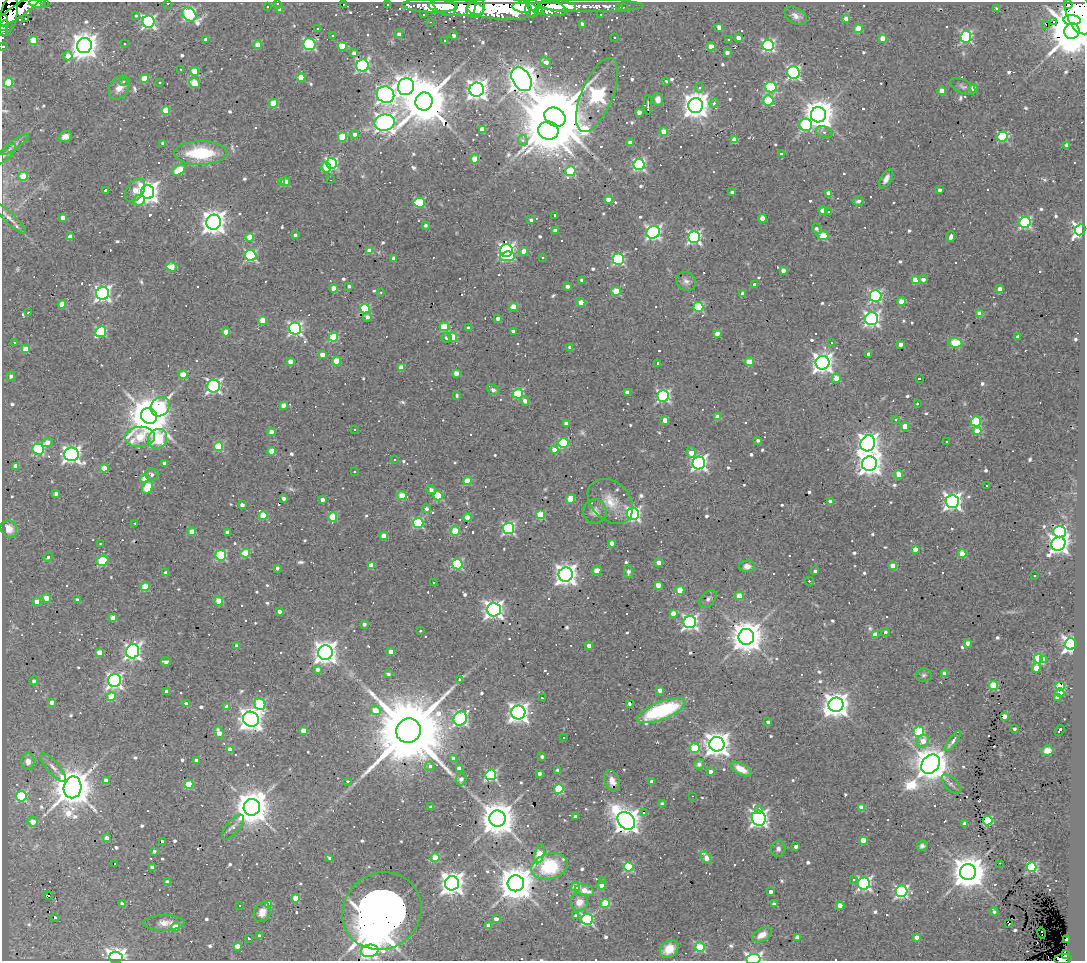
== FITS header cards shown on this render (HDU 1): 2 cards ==
NAXIS1  =                 1083
NAXIS2  =                  959

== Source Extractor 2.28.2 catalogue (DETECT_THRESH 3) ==
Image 1083 x 959 px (HDU 1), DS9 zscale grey, 1 PNG px = 1 image px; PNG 1087 x 963 px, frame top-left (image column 1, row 959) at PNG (2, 2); each listed source drawn as its Kron ellipse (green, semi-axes under 4 px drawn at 4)
Background 1.73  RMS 0.096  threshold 0.287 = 3 sigma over >= 5 px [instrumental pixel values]
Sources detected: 912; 1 with non-positive FLUX_AUTO (blend fragments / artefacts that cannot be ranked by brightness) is neither listed nor drawn; of the other 911, the 500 brightest by FLUX_AUTO listed and drawn (411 fainter detections omitted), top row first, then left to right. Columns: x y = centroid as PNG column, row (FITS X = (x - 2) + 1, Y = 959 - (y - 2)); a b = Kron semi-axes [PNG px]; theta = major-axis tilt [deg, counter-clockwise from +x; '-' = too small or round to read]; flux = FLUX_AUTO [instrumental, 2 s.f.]
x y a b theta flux
45 2 3 2 - 39
37 3 8 4 -6 670
168 3 3 2 - 39
278 3 3 3 - 36
343 4 3 2 - 32
388 4 3 3 - 68
1068 5 4 4 - 1500
430 6 28 6 -2 3000
445 6 13 8 -35 2300
558 6 18 5 -6 2100
590 6 53 6 0 1400
267 7 3 3 - 21
546 7 21 8 -12 3400
620 7 3 2 - 18
623 7 3 2 - 26
456 8 28 8 -5 5500
476 8 10 8 51 3300
522 8 9 5 -8 7600
996 8 3 2 - 300
471 9 7 4 74 1400
502 9 35 11 -2 13000
532 9 9 6 84 2200
280 10 4 3 - 47
538 11 4 4 - 690
17 12 28 6 33 3700
1079 13 22 12 -71 8400
189 14 8 6 -44 880
423 14 3 3 - 24
136 15 3 3 - 40
601 15 3 3 - 18
8 16 21 8 76 3200
796 16 12 8 -29 41
26 18 3 3 - 520
846 19 4 4 - 47
1072 20 8 5 -4 3600
3 21 6 3 -85 670
1054 21 3 3 - 3000
148 22 6 6 - 1500
431 22 3 2 - 29
582 24 4 4 - 28
1046 25 3 2 - 50
4 26 6 3 50 500
719 27 4 4 - 54
317 28 3 3 - 38
858 29 4 4 - 150
3 31 5 4 - 210
1072 31 8 7 - 37000
399 34 4 4 - 24
453 35 4 3 - 20
333 36 3 3 - 18
614 37 3 3 - 49
966 37 6 5 - 930
738 38 4 4 - 52
882 38 4 4 - 94
206 39 4 3 - 24
729 39 3 3 - 87
33 40 5 4 - 210
445 40 3 3 - 48
124 44 3 3 - 33
309 44 6 6 - 850
258 45 4 4 - 130
768 45 6 5 - 1000
3 46 3 3 - 44
84 46 8 7 - 8500
342 46 4 4 - 150
711 46 4 4 - 130
354 53 4 4 - 36
727 53 4 3 - 25
68 56 5 4 - 63
546 62 5 4 - 76
362 65 6 6 - 1200
181 69 3 3 - 28
194 71 4 4 - 220
793 72 6 6 - 1200
301 77 4 4 - 150
144 78 4 4 - 140
521 79 13 9 -59 13000
123 81 3 3 - 26
666 81 3 3 - 18
159 82 3 3 - 40
8 83 5 4 - 370
194 83 6 4 -22 190
963 86 14 6 -23 28
406 87 8 8 - 4600
770 87 6 5 - 480
119 88 13 9 57 65
699 88 5 4 - 22
973 88 4 4 - 130
477 90 7 7 - 4700
942 91 4 4 - 100
385 95 9 8 - 3100
597 95 39 15 68 2300
658 99 6 5 - 47
768 100 5 5 - 410
424 101 9 8 - 49000
274 103 4 4 - 220
714 103 5 4 - 18
648 105 10 3 -90 34
696 106 7 7 - 8100
166 110 4 4 - 230
639 112 4 4 - 47
819 115 7 7 - 11000
555 117 11 9 -30 84000
385 123 10 8 10 4500
806 125 6 6 - 600
482 129 4 4 - 100
548 130 10 9 - 29000
664 131 4 4 - 150
824 132 8 5 -21 25
355 134 4 4 - 32
1002 136 5 5 - 540
65 137 6 5 - 35
342 137 5 4 - 290
734 139 4 4 - 73
523 140 5 5 - 25
163 143 3 3 - 29
630 143 4 4 - 68
15 144 17 4 36 28
1067 145 4 4 - 39
200 153 26 12 1 410
5 154 14 5 44 23
781 154 3 3 - 28
475 159 4 4 - 160
331 163 5 5 - 920
639 165 5 5 - 1000
326 167 5 5 - 160
179 170 7 4 33 220
570 171 5 5 - 430
23 176 5 4 - 200
886 179 10 5 62 34
330 180 3 2 - 33
285 182 4 4 - 160
281 183 4 3 - 52
105 190 4 3 - 90
135 190 13 8 56 89
940 190 3 3 - 21
148 192 7 6 - 5400
732 192 4 3 - 23
829 193 4 4 - 99
139 200 6 5 - 150
609 200 4 4 - 120
858 201 5 4 - 20
419 202 6 5 - 400
823 210 4 4 - 84
829 212 3 3 - 750
555 215 3 3 - 23
10 218 22 5 -44 42
63 218 4 4 - 57
762 218 4 4 - 96
531 220 3 3 - 21
214 222 7 7 - 6900
1025 222 6 5 - 1000
426 225 4 3 - 19
816 229 5 4 - 21
1080 230 6 5 - 2500
555 231 4 4 - 54
653 232 7 6 - 1800
295 235 4 3 - 19
823 236 5 4 - 230
70 237 4 4 - 67
250 237 4 4 - 140
694 237 6 6 - 1600
951 237 5 3 - 40
369 251 4 4 - 70
506 251 6 6 - 1900
524 251 4 4 - 79
251 255 6 5 - 820
507 256 8 5 5 440
393 258 4 4 - 23
542 258 3 3 - 140
618 259 5 5 - 900
171 267 5 4 - 180
783 270 4 4 - 44
923 279 4 4 - 31
582 280 4 3 - 23
915 280 4 4 - 110
686 281 10 9 - 32
754 284 3 3 - 19
349 286 4 3 - 18
567 286 4 3 - 24
334 288 4 4 - 83
1000 289 4 4 - 37
616 291 4 4 - 210
381 292 3 3 - 18
103 293 6 6 - 2500
743 294 4 3 - 46
875 296 6 6 - 1000
581 302 4 4 - 89
901 302 4 4 - 130
62 304 4 4 - 120
514 307 4 4 - 170
698 307 5 5 - 460
365 309 5 5 - 540
28 312 4 3 - 20
980 313 4 4 - 88
367 317 4 4 - 31
498 318 4 3 - 28
872 319 6 6 - 2000
263 320 4 4 - 170
444 327 5 4 - 280
469 328 4 3 - 33
295 329 6 6 - 1500
513 331 4 3 - 25
101 332 5 5 - 600
226 332 4 4 - 130
717 334 4 3 - 59
333 337 4 4 - 340
453 337 4 4 - 200
1018 337 4 3 - 38
446 338 5 5 - 20
14 342 3 3 - 34
831 343 3 3 - 76
955 343 7 4 -7 330
900 344 4 4 - 36
570 347 4 4 - 26
26 349 4 4 - 120
322 354 4 4 - 70
869 354 4 4 - 41
290 361 4 4 - 60
336 361 4 4 - 200
749 362 4 4 - 130
658 363 3 3 - 28
822 363 7 7 - 4300
401 368 4 4 - 110
456 373 4 4 - 85
183 375 4 4 - 190
11 376 5 4 - 21
836 378 5 4 - 120
919 378 3 3 - 26
214 386 6 6 - 1700
493 390 6 5 - 18
627 393 4 4 - 53
518 394 5 4 - 490
457 396 4 3 - 24
663 396 6 5 - 1300
525 401 5 4 - 33
917 404 3 3 - 61
283 405 4 4 - 38
160 407 10 8 46 580
149 416 8 7 - 27000
717 417 4 4 - 84
665 420 4 4 - 76
896 420 3 3 - 21
976 421 5 5 - 340
566 423 4 4 - 42
905 426 4 4 - 120
354 429 3 3 - 20
977 431 4 4 - 130
271 432 4 4 - 43
140 437 15 10 5 310
158 439 10 9 - 730
758 440 3 3 - 18
946 441 3 3 - 27
48 442 6 4 19 59
563 443 5 5 - 490
868 443 8 7 - 4500
219 447 4 4 - 350
38 449 6 5 - 600
554 450 4 4 - 68
272 451 4 4 - 130
691 452 5 4 - 81
72 454 7 7 - 2900
394 460 3 3 - 58
699 463 6 6 - 2200
165 464 4 3 - 33
870 464 7 7 - 6000
16 466 4 4 - 59
104 468 4 4 - 130
354 472 3 3 - 97
152 474 7 6 - 21
899 474 4 4 - 110
145 479 4 4 - 86
467 481 4 4 - 210
987 486 3 3 - 410
147 487 7 5 63 250
431 489 5 4 - 26
56 493 4 3 - 25
402 496 4 4 - 170
438 496 5 4 - 350
284 498 4 3 - 25
570 499 5 4 - 140
322 500 4 3 - 40
610 501 26 19 -44 150
831 501 4 4 - 92
952 501 7 6 - 2800
242 505 4 3 - 34
427 509 4 4 - 27
595 511 12 11 - 47
633 514 6 6 - 1500
263 515 4 4 - 200
540 515 4 4 - 270
333 517 4 4 - 270
467 517 4 4 - 140
135 523 3 3 - 19
418 523 5 5 - 630
9 529 9 7 -58 84
508 529 5 5 - 1100
455 531 4 4 - 240
192 532 4 4 - 120
227 532 4 3 - 27
1059 532 6 5 - 1200
384 536 4 4 - 150
612 543 4 4 - 55
100 544 3 2 - 32
1058 544 7 6 - 3700
915 549 4 4 - 78
245 553 5 4 - 310
962 554 4 4 - 190
221 555 5 5 - 630
48 557 5 4 - 25
102 561 6 5 - 430
659 562 4 4 - 64
457 564 5 5 - 600
371 565 4 4 - 140
747 566 7 6 - 40
893 566 4 4 - 88
277 568 4 3 - 21
597 570 5 4 - 57
815 571 4 4 - 20
628 572 6 4 -89 21
166 573 4 4 - 37
566 575 7 7 - 4700
1035 576 3 2 - 33
809 581 5 3 - 53
433 582 3 3 - 230
658 585 4 4 - 98
145 587 4 4 - 240
680 590 4 4 - 160
739 596 4 4 - 130
46 598 4 4 - 79
708 599 10 6 47 22
77 600 4 3 - 25
219 601 4 4 - 210
37 602 4 4 - 81
494 610 7 7 - 3100
279 611 3 3 - 29
673 613 4 4 - 72
113 618 4 4 - 71
690 622 6 6 - 1900
364 624 4 3 - 24
420 631 3 3 - 98
885 632 4 4 - 18
875 634 4 4 - 99
746 637 8 8 - 14000
967 643 4 3 - 36
1071 644 6 5 - 3100
237 646 4 4 - 31
589 646 4 4 - 46
133 651 7 6 - 2300
99 652 4 4 - 94
325 652 7 7 - 6000
391 652 4 4 - 67
1038 659 5 4 - 380
1043 659 4 4 - 64
166 662 5 3 - 31
1036 668 5 4 - 120
317 669 4 4 - 26
388 674 4 3 - 18
944 674 4 4 - 82
924 675 8 6 6 19
459 679 3 3 - 18
34 681 4 4 - 20
115 681 6 6 - 2100
993 685 4 4 - 340
1060 686 4 4 - 330
660 690 4 4 - 45
167 691 4 3 - 30
1060 693 4 4 - 160
111 697 4 4 - 240
1057 697 4 4 - 39
542 698 3 3 - 20
52 702 4 4 - 55
629 703 3 3 - 18
186 704 4 3 - 44
260 704 6 5 - 470
836 705 7 7 - 7400
227 707 4 3 - 68
375 710 5 5 - 120
661 711 26 9 21 690
518 712 7 7 - 4300
1004 716 4 4 - 73
251 719 8 7 - 6000
460 719 7 6 - 1300
768 722 4 3 - 26
1014 729 4 3 - 20
304 731 4 4 - 110
408 731 12 12 - 130000
1060 731 6 3 54 59
919 732 5 5 - 470
219 733 6 4 -65 67
564 737 3 3 - 21
923 741 6 6 - 76
953 741 12 4 53 46
717 744 7 7 - 7100
695 748 5 4 - 370
230 749 4 4 - 98
1047 751 6 5 - 49
542 757 4 3 - 18
453 759 4 4 - 43
196 760 4 3 - 18
28 761 8 6 -87 38
699 764 5 5 - 30
930 764 10 8 46 17000
430 766 5 4 - 50
53 767 18 6 -49 46
459 768 4 4 - 44
741 769 11 5 -27 91
558 770 4 4 - 40
710 771 3 3 - 26
539 773 3 3 - 23
491 775 5 5 - 870
461 779 6 5 - 36
106 780 4 4 - 38
348 781 3 3 - 96
612 781 11 7 -70 41
652 782 4 3 - 46
189 784 4 4 - 260
951 784 12 6 -46 25
73 787 11 9 79 24000
559 789 5 4 - 400
21 796 5 5 - 540
692 796 2 2 - 23
662 804 4 4 - 36
252 807 8 8 - 17000
431 807 3 3 - 20
861 807 4 4 - 110
759 809 3 2 - 35
644 813 3 3 - 300
575 816 4 3 - 20
759 818 8 7 - 2900
498 819 8 8 - 18000
626 821 10 8 -47 8000
988 821 5 4 - 450
33 822 5 5 - 66
965 824 4 4 - 44
233 827 15 6 50 32
106 838 4 4 - 37
863 840 4 4 - 140
162 842 3 3 - 22
796 846 4 3 - 29
922 846 5 4 - 18
778 849 8 7 - 25
154 851 3 3 - 19
540 854 9 4 76 210
330 858 4 3 - 23
435 858 4 4 - 230
706 858 7 4 -55 130
1000 863 3 2 - 61
114 864 3 3 - 220
550 866 18 13 14 460
152 867 4 4 - 26
629 867 5 4 - 490
1032 867 5 5 - 610
968 872 8 8 - 16000
853 880 3 3 - 53
603 881 4 4 - 27
167 882 4 4 - 40
452 883 7 7 - 6500
516 883 8 8 - 20000
864 884 6 6 - 1500
602 886 4 4 - 110
576 887 4 4 - 270
585 890 10 5 -15 81
902 891 6 5 - 1300
771 892 4 3 - 32
48 896 4 2 - 27
296 898 4 4 - 180
579 902 9 8 - 70
122 904 4 3 - 30
269 904 4 4 - 140
605 904 4 4 - 320
774 904 4 3 - 29
840 905 4 4 - 90
240 906 3 3 - 130
382 911 41 37 36 41000
262 912 10 8 66 57
994 912 4 4 - 18
576 916 4 4 - 28
55 917 3 3 - 400
496 919 4 3 - 43
587 919 6 5 - 930
164 923 21 7 1 65
1009 923 4 2 - 24
489 925 4 4 - 74
175 927 4 4 - 220
1042 933 6 3 -76 29
762 935 10 6 30 56
260 936 3 3 - 21
797 937 4 3 - 66
917 937 4 4 - 48
249 938 3 3 - 21
1066 940 3 3 - 200
237 946 4 4 - 88
700 947 5 4 - 410
669 949 10 8 42 120
370 951 9 6 10 1400
1066 955 3 3 - 290
116 957 7 5 -3 2800
753 959 7 5 3 1200
1063 959 8 5 5 900
At the frame edge (FLAGS 8, measured only in part): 10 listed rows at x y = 45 2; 37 3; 168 3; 278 3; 1079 13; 4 26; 3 31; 3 46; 753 959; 1063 959
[411 fainter detections neither listed nor drawn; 1 non-positive-flux detection neither listed nor drawn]